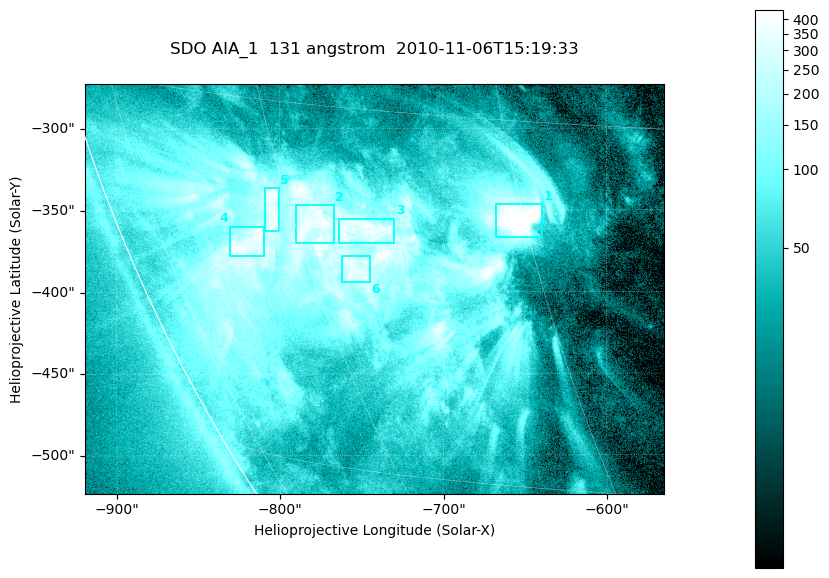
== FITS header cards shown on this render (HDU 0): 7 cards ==
TELESCOP= 'SDO     '           /
INSTRUME= 'AIA_1   '           /
WAVELNTH=                  131 /
WAVEUNIT= 'angstrom'           /
DATE-OBS= '2010-11-06T15:19:33.62' /
CTYPE1  = 'HPLN-TAN'           /
CTYPE2  = 'HPLT-TAN'           /

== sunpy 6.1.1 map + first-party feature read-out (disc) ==
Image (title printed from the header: SDO AIA_1  131 angstrom  2010-11-06T15:19:33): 590 x 417 px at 0.601 arcsec/px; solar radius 968 arcsec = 1612 px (partial field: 2.7% of the solar disc is inside the frame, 89% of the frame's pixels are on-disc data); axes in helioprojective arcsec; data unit not stated in the header (colour bar unlabelled)
Pointing: header CRPIX1/2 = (2045.07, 2040.72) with CRVAL1/2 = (0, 0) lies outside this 590 x 417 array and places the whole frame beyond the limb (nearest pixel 1.35 R_sun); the SolarSoft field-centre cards XCEN/YCEN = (-741.9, -398.2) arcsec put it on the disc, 766 arcsec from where CRPIX/CRVAL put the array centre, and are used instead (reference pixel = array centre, CRVAL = XCEN/YCEN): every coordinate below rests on XCEN/YCEN
Orientation: roll -0.139 deg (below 1 deg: not rotated)
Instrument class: DISC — disc imager (sunpy class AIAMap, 131 A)
Bright regions (active regions / flare kernels): reference = the on-disc median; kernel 5 px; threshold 5 sigma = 258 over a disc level ~52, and >= 1.15x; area >= 246 px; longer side >= 5 px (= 3 arcsec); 6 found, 6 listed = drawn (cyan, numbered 1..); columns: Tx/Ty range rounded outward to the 2 arcsec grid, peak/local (2 s.f.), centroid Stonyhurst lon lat
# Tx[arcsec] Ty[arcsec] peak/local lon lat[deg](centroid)
1 -668..-638 -368..-346 16 -45 -19
2 -790..-766 -370..-346 9.2 -59 -20
3 -764..-730 -370..-354 7.9 -55 -20
4 -832..-808 -378..-360 8.3 -65 -21
5 -810..-800 -362..-336 8 -61 -19
6 -762..-744 -394..-378 7.4 -57 -21
Off-limb structures (1.02-1.3 R_sun): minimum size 123 px: none found